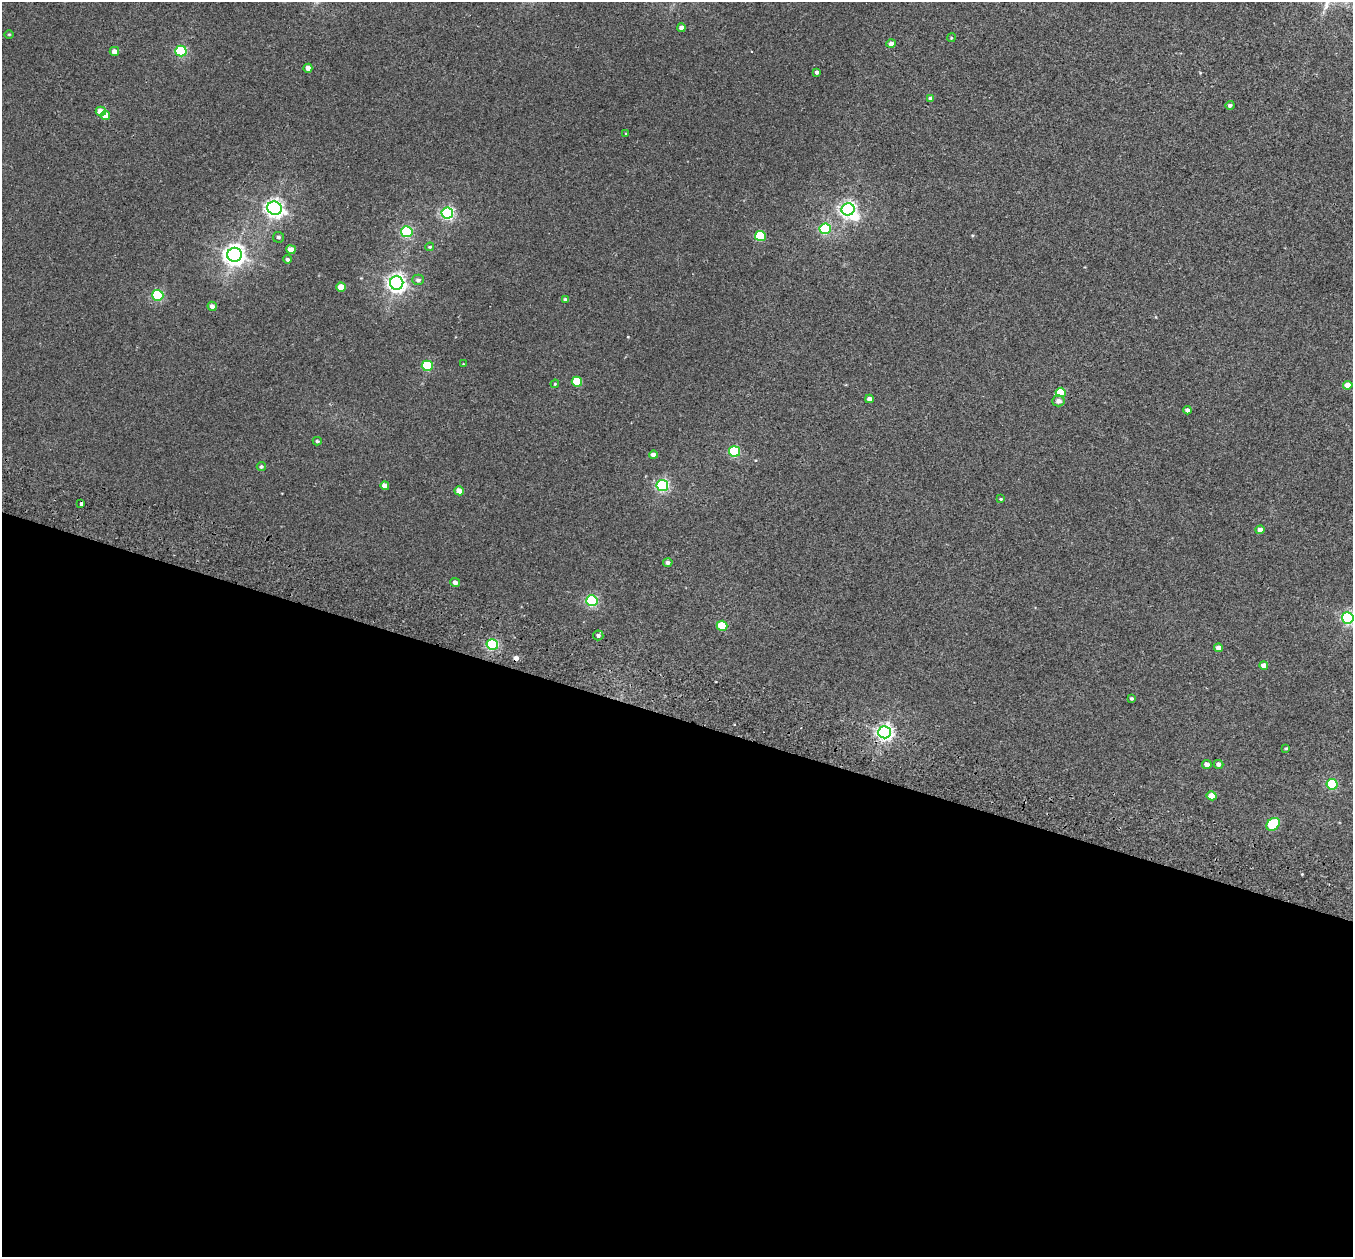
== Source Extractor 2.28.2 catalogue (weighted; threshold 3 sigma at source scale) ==
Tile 14 of 4 x 4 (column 2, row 4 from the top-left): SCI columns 1377-2727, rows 320-1574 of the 5452 x 5530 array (HDU 1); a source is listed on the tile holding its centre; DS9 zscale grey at full resolution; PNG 1355 x 1259 px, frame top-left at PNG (2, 2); each listed source drawn as its Kron ellipse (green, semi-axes under 4 px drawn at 4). Shown black and unused: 43% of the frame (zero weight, under 2 of 3 exposures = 3% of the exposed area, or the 3 px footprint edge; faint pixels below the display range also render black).
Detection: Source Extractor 2.28.2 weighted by HDU 2 'WHT'; one run over the whole footprint, this tile lists its part. Background 0.0409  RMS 0.007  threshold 0.0316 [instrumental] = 3 sigma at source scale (4.5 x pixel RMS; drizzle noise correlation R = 1.50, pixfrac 1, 0.05/0.05 arcsec/px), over >= 5 px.
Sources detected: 68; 1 inside a brighter object's white glare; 1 cosmic-ray / hot-pixel residue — neither listed nor drawn; the other 66 listed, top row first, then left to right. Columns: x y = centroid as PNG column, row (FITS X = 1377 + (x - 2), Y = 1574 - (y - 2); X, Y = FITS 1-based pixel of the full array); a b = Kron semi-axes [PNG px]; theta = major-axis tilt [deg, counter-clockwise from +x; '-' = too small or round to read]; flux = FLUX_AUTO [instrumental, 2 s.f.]
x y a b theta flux
681 28 4 4 - 2.8
9 34 4 3 - 0.54
951 38 4 3 - 0.64
891 44 5 4 - 2.7
114 51 5 4 - 4
181 51 5 5 - 59
308 68 4 4 - 4
817 72 4 3 - 1.7
930 99 4 4 - 2.4
1230 105 4 4 - 1.6
101 111 5 4 - 7.9
105 115 5 4 - 8.3
626 134 4 4 - 0.59
274 208 7 6 - 280
848 209 6 6 - 230
447 213 6 5 - 130
825 229 5 5 - 61
407 232 6 5 - 71
760 236 5 5 - 38
278 237 5 5 - 1.4
430 247 4 3 - 0.79
291 250 5 4 - 5.6
234 255 7 7 - 460
287 259 4 4 - 1.3
418 280 6 5 - 1.9
397 283 7 6 - 320
341 287 5 4 - 11
158 295 6 5 - 66
565 299 4 3 - 1.3
212 306 4 4 - 2.8
463 364 2 2 - 0.43
427 366 5 5 - 41
577 382 5 5 - 22
555 384 4 4 - 0.66
1348 385 4 4 - 6.6
1061 392 5 4 - 16
869 399 4 4 - 3.7
1058 401 6 5 - 3.4
1187 410 4 4 - 2.2
317 441 4 3 - 0.96
734 451 5 5 - 56
653 455 4 4 - 3.4
261 466 4 4 - 1
662 485 6 5 - 110
385 486 4 4 - 5.1
459 491 5 4 - 6.4
1001 499 4 3 - 0.65
81 504 4 3 - 5.1
1260 530 4 4 - 4.2
668 562 5 4 - 2
455 582 5 4 - 3.6
592 601 6 5 - 92
1348 618 6 5 - 120
722 626 5 5 - 24
598 635 5 5 - 1.7
492 645 6 5 - 86
1218 648 4 4 - 4.2
1264 665 4 4 - 5.2
1132 698 4 3 - 1
884 732 6 6 - 230
1286 748 4 3 - 0.74
1219 764 5 4 - 2.3
1207 765 4 4 - 4.2
1332 784 6 5 - 53
1212 796 5 4 - 8.4
1273 824 7 5 37 45
Overlapping masked pixels (flux is a lower limit): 1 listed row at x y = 884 732
Isophote crosses this tile's border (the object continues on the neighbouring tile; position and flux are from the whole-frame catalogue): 1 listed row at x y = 1348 618